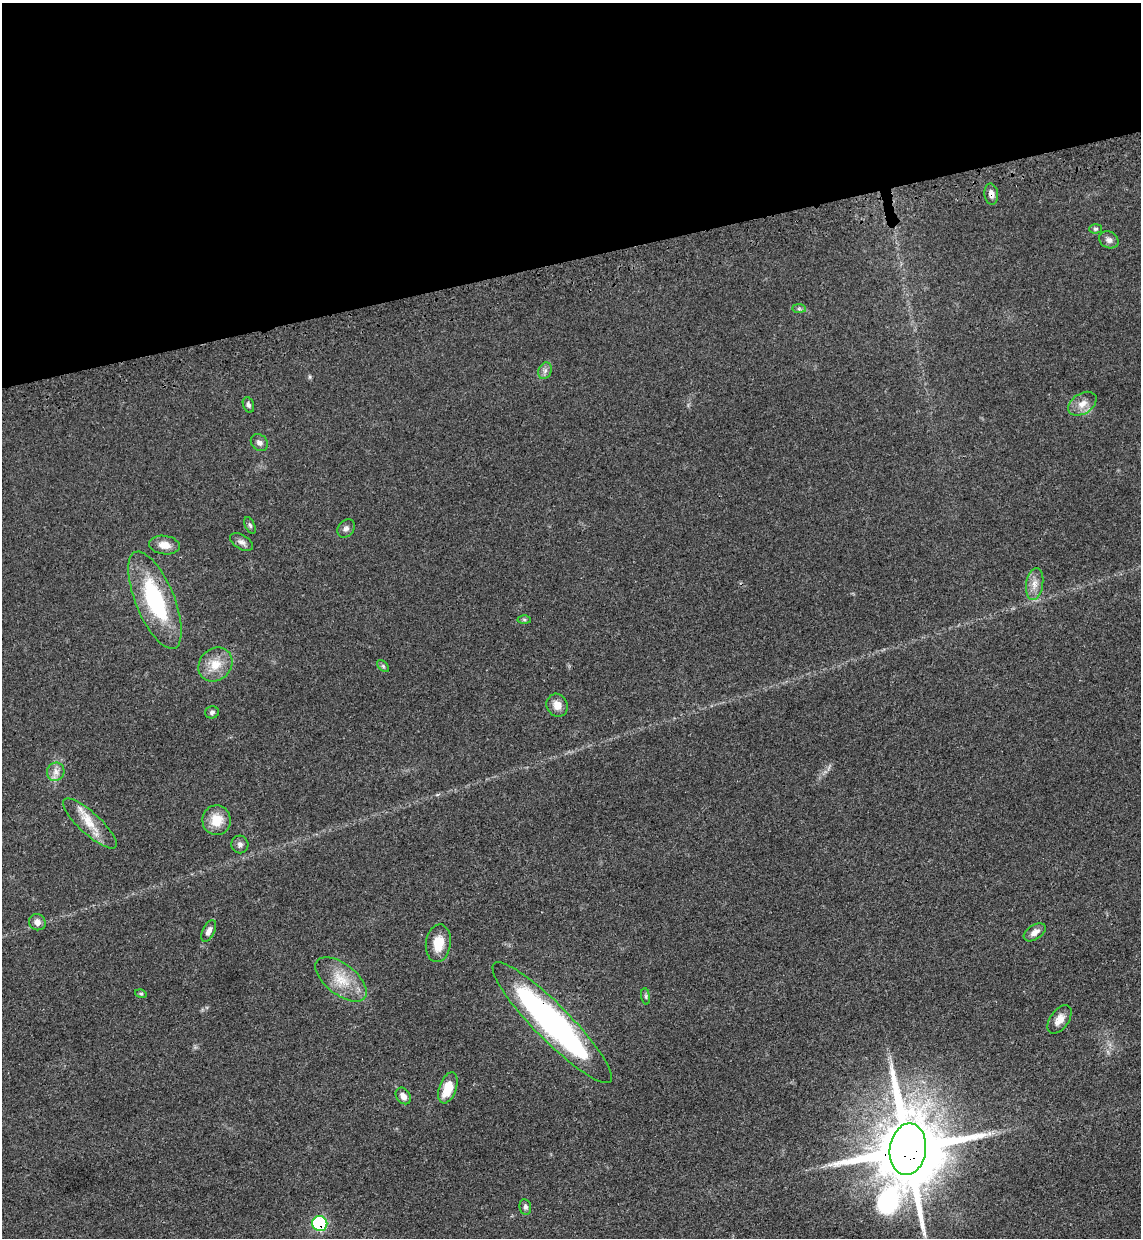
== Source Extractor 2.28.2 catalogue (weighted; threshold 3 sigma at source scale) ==
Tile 3 of 4 x 4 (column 3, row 1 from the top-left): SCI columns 2477-3615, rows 3783-5018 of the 5070 x 5089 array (HDU 1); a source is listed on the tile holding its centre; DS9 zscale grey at full resolution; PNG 1143 x 1240 px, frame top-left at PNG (2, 3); each listed source drawn as its Kron ellipse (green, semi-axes under 4 px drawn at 4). Shown black and unused: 21% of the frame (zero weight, under 3 of 4 exposures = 6% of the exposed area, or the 3 px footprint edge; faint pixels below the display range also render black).
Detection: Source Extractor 2.28.2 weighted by HDU 2 'WHT'; one run over the whole footprint, this tile lists its part. Background 0.0412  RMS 0.0064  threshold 0.029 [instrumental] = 3 sigma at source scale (4.5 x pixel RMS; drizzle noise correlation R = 1.50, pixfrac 1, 0.05/0.05 arcsec/px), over >= 5 px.
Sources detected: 37; all 37 listed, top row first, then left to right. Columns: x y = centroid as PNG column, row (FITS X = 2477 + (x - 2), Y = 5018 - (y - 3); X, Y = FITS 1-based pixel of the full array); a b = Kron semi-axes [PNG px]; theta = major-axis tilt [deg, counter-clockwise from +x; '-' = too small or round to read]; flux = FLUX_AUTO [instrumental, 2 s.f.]
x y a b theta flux
991 194 10 7 -82 4
1096 229 6 4 1 1.1
1109 240 10 8 -26 2.7
799 309 7 4 0 1.2
545 371 8 6 69 2.2
1082 404 16 10 33 6.2
248 405 8 5 -70 1.6
259 442 9 7 -42 2.8
250 525 9 4 -65 1.3
346 528 10 7 49 2.2
241 542 13 7 -31 2.9
164 545 15 9 -7 6.5
1035 584 16 8 81 5.5
155 600 52 19 -68 63
524 620 6 4 -2 0.92
215 665 18 16 46 12
383 666 7 4 -46 1
557 705 12 10 -61 5.7
212 712 7 6 - 1.7
56 772 9 8 - 3.8
217 820 15 14 - 13
90 823 35 10 -43 14
240 844 9 8 - 2.3
37 922 8 8 - 3.5
209 931 12 6 64 3.6
1035 932 12 7 34 3.8
438 943 19 12 82 12
341 979 30 15 -38 17
141 994 6 4 -15 0.88
646 996 8 4 -82 1.3
1059 1019 16 9 55 5.7
552 1023 83 18 -45 190
448 1088 16 8 69 15
403 1096 9 7 -54 3.7
908 1149 26 18 82 9000
525 1207 8 6 -79 1.7
320 1223 8 7 - 51
Overlapping masked pixels (flux is a lower limit): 5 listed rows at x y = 991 194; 155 600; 552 1023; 908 1149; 320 1223